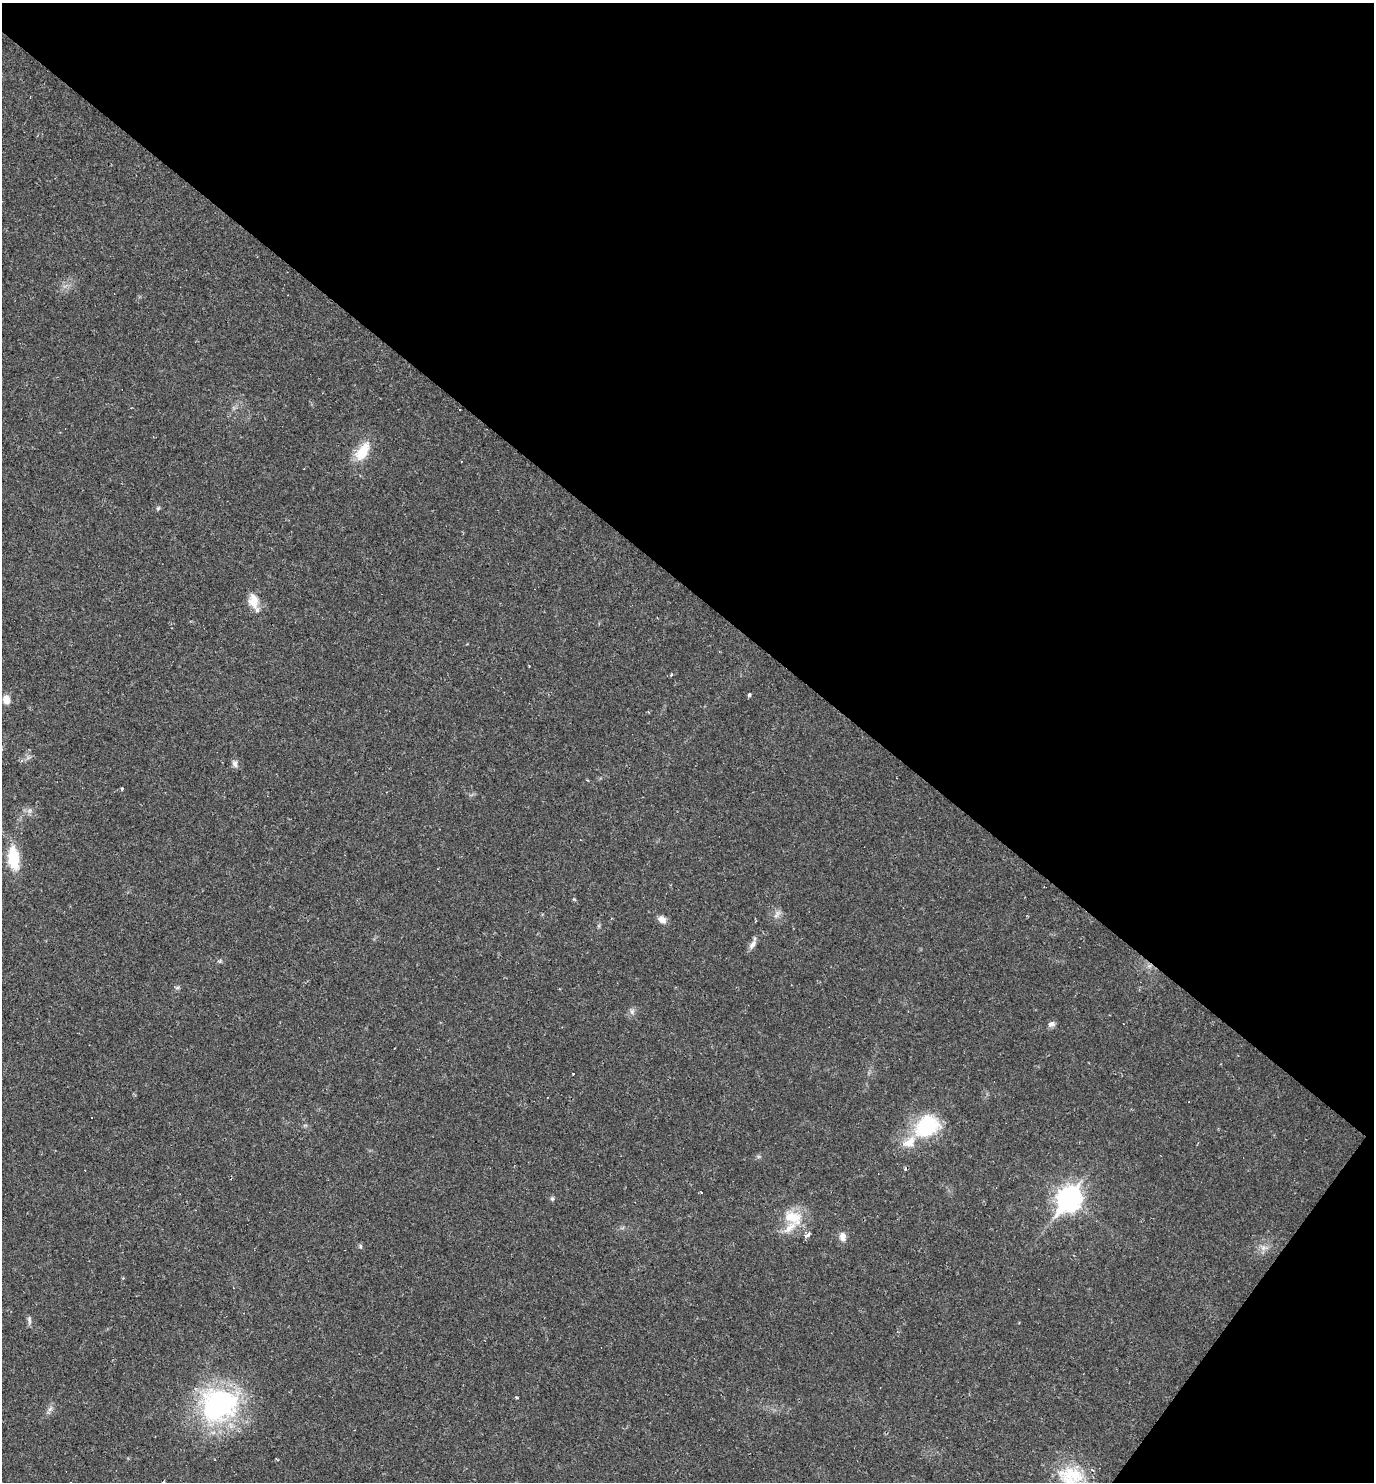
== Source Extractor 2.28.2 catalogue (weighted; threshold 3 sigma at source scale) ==
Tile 8 of 4 x 4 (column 4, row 2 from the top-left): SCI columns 4405-5776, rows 2961-4440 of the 5925 x 5920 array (HDU 1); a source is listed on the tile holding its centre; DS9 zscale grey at full resolution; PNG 1376 x 1484 px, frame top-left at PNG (2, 3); no overlay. Shown black and unused: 42% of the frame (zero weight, under 2 of 3 exposures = <1% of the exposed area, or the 3 px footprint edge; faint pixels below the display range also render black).
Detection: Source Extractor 2.28.2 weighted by HDU 2 'WHT'; one run over the whole footprint, this tile lists its part. Background 0.0292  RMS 0.0039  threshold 0.0176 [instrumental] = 3 sigma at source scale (4.5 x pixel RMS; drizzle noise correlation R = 1.50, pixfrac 1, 0.05/0.05 arcsec/px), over >= 5 px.
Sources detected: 38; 5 cosmic-ray / hot-pixel residue — not listed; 4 inside a brighter listed object's ellipse — not listed separately; the other 29 listed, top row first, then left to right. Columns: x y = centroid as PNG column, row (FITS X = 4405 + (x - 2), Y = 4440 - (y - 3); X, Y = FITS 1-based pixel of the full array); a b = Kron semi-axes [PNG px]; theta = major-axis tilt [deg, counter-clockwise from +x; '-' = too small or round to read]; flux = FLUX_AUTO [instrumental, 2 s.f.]
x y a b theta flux
363 451 24 12 57 9.7
158 508 6 4 45 0.57
253 601 20 12 -80 4.9
529 666 2 2 - 0.26
671 675 4 3 - 0.4
749 695 4 3 - 1.9
6 699 9 7 -75 3.8
235 764 10 7 -76 1.5
13 858 21 10 -83 16
777 914 13 6 59 1.6
662 919 10 8 -33 2.4
752 945 15 7 61 2
177 988 6 5 - 0.75
632 1012 7 6 - 1.1
1052 1024 9 7 22 1.4
573 1074 3 2 - 0.43
927 1126 25 20 36 28
701 1192 3 2 - 0.74
552 1199 6 5 - 0.66
1069 1199 11 8 54 280
793 1217 27 17 -23 11
843 1237 11 8 -79 2.6
360 1246 6 4 -89 0.56
1263 1248 7 5 46 1.4
29 1320 12 5 -81 1.1
516 1397 4 3 - 0.43
219 1405 45 38 23 68
50 1409 8 4 37 0.99
1070 1476 35 24 -5 17
Isophote crosses this tile's border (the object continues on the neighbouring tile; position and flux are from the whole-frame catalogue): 1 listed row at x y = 1070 1476
Unlisted compact peaks at least as high as the median listed source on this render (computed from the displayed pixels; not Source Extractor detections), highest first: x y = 122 789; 574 899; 30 810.